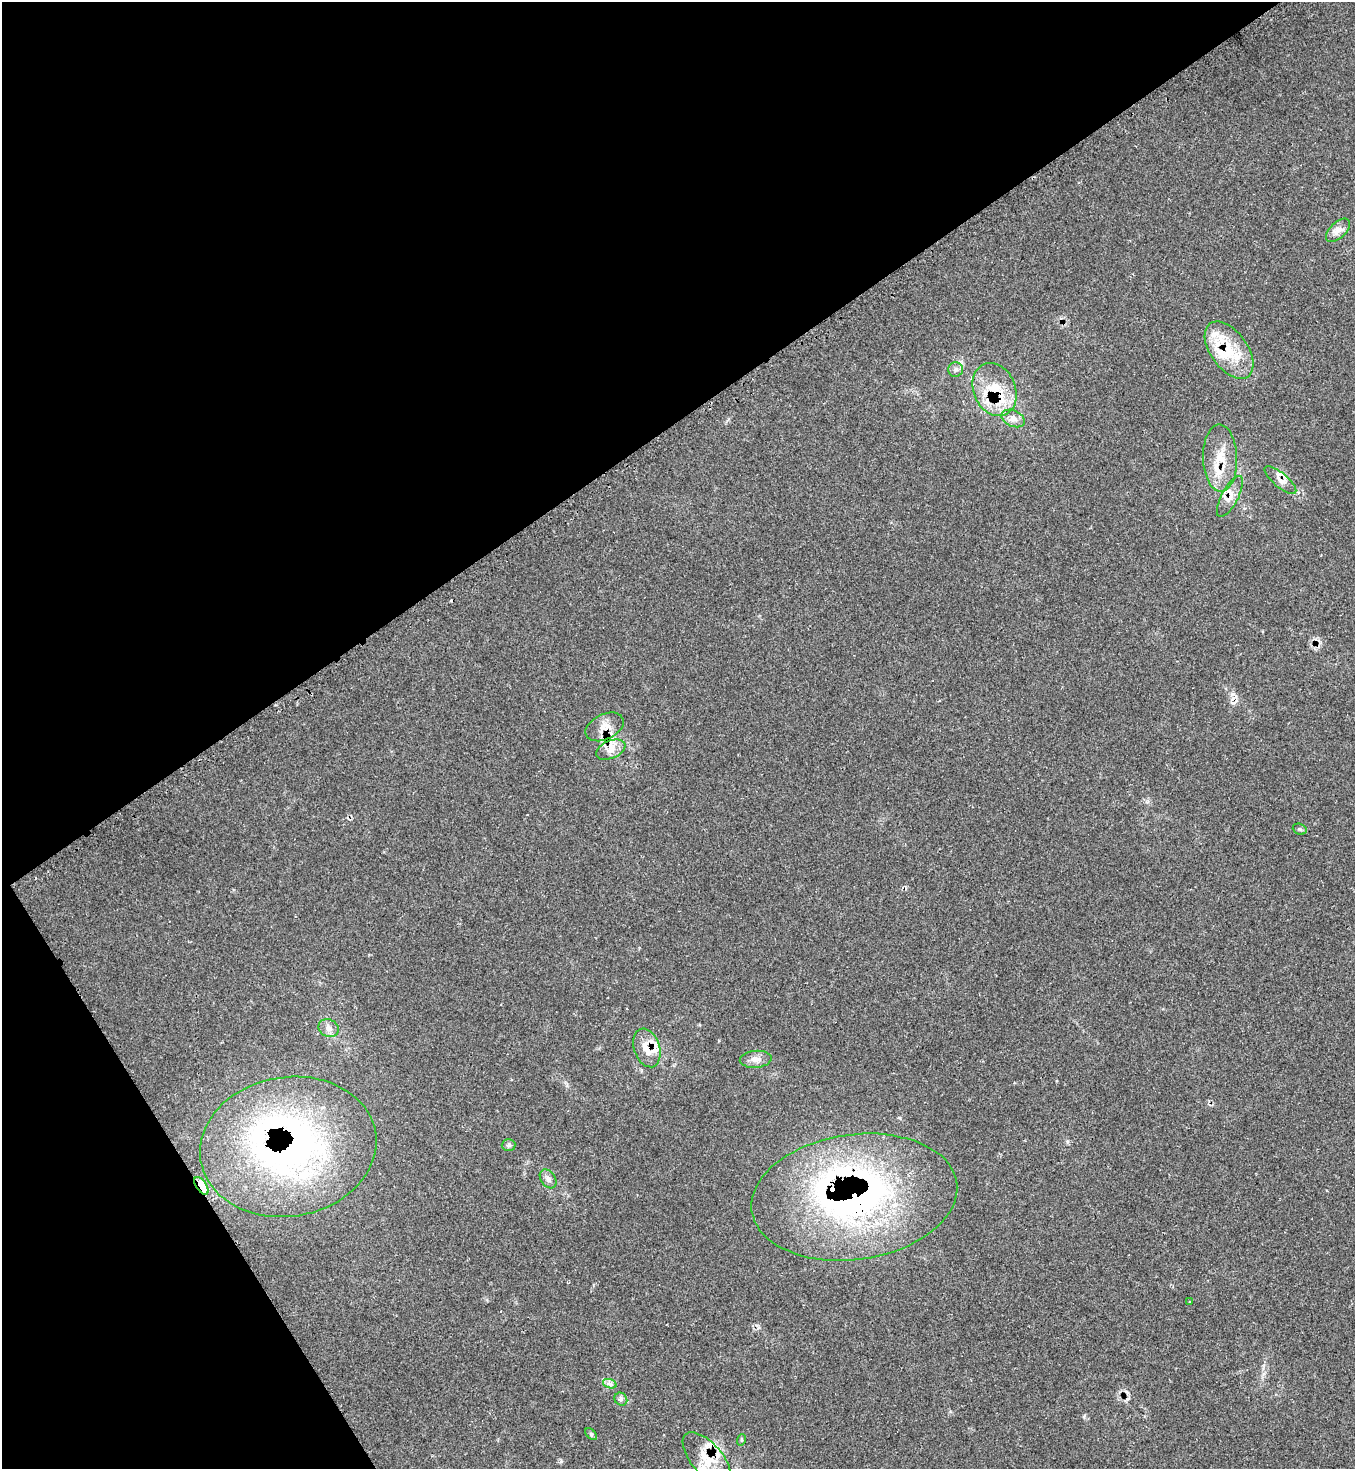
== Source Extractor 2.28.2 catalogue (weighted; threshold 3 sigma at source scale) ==
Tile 5 of 4 x 4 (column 1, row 2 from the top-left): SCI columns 154-1506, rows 2953-4419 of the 5874 x 5886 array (HDU 1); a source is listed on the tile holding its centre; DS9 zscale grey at full resolution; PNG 1357 x 1471 px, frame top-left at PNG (2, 2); each listed source drawn as its Kron ellipse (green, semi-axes under 4 px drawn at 4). Shown black and unused: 34% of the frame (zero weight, under 2 of 3 exposures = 1% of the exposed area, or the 3 px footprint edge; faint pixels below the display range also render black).
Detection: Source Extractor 2.28.2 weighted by HDU 2 'WHT'; one run over the whole footprint, this tile lists its part. Background 0.0689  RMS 0.0065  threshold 0.0294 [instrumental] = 3 sigma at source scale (4.5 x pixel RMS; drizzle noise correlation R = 1.50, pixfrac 1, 0.05/0.05 arcsec/px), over >= 5 px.
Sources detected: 40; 1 inside a brighter object's white glare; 5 cosmic-ray / hot-pixel residue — neither listed nor drawn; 9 inside a brighter listed object's ellipse — not listed separately; the other 25 listed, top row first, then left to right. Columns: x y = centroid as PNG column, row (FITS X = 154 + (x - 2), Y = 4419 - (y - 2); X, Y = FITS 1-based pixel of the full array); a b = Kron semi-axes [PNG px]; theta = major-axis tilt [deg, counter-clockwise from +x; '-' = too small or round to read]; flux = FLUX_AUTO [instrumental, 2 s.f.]
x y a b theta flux
1338 230 15 8 43 4.3
1229 350 33 18 -54 27
956 369 7 7 - 2.1
994 390 27 21 -67 26
1013 418 12 8 -24 4.3
1220 458 34 17 -88 18
1280 480 20 7 -40 4.6
1230 496 23 8 62 7.4
604 727 20 12 26 7.9
611 750 15 8 23 5.9
1300 829 7 5 -21 1
329 1028 10 8 -23 3.5
647 1048 20 13 -71 11
756 1059 16 8 5 4.6
509 1145 7 6 - 1.4
288 1147 88 70 9 280
548 1179 10 7 -55 2.8
201 1186 10 5 -56 34
854 1197 103 62 8 310
1190 1302 3 2 - 0.63
610 1384 7 4 -19 1.6
621 1399 7 6 - 1.6
591 1434 7 4 -46 1.1
741 1440 6 3 72 0.79
707 1459 32 15 -49 18
Overlapping masked pixels (flux is a lower limit): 12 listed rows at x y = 1229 350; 994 390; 1220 458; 1280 480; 1230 496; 604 727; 611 750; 647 1048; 288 1147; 201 1186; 854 1197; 707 1459
Unlisted compact peaks at least as high as the median listed source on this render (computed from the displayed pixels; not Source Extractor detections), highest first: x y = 1084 1417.